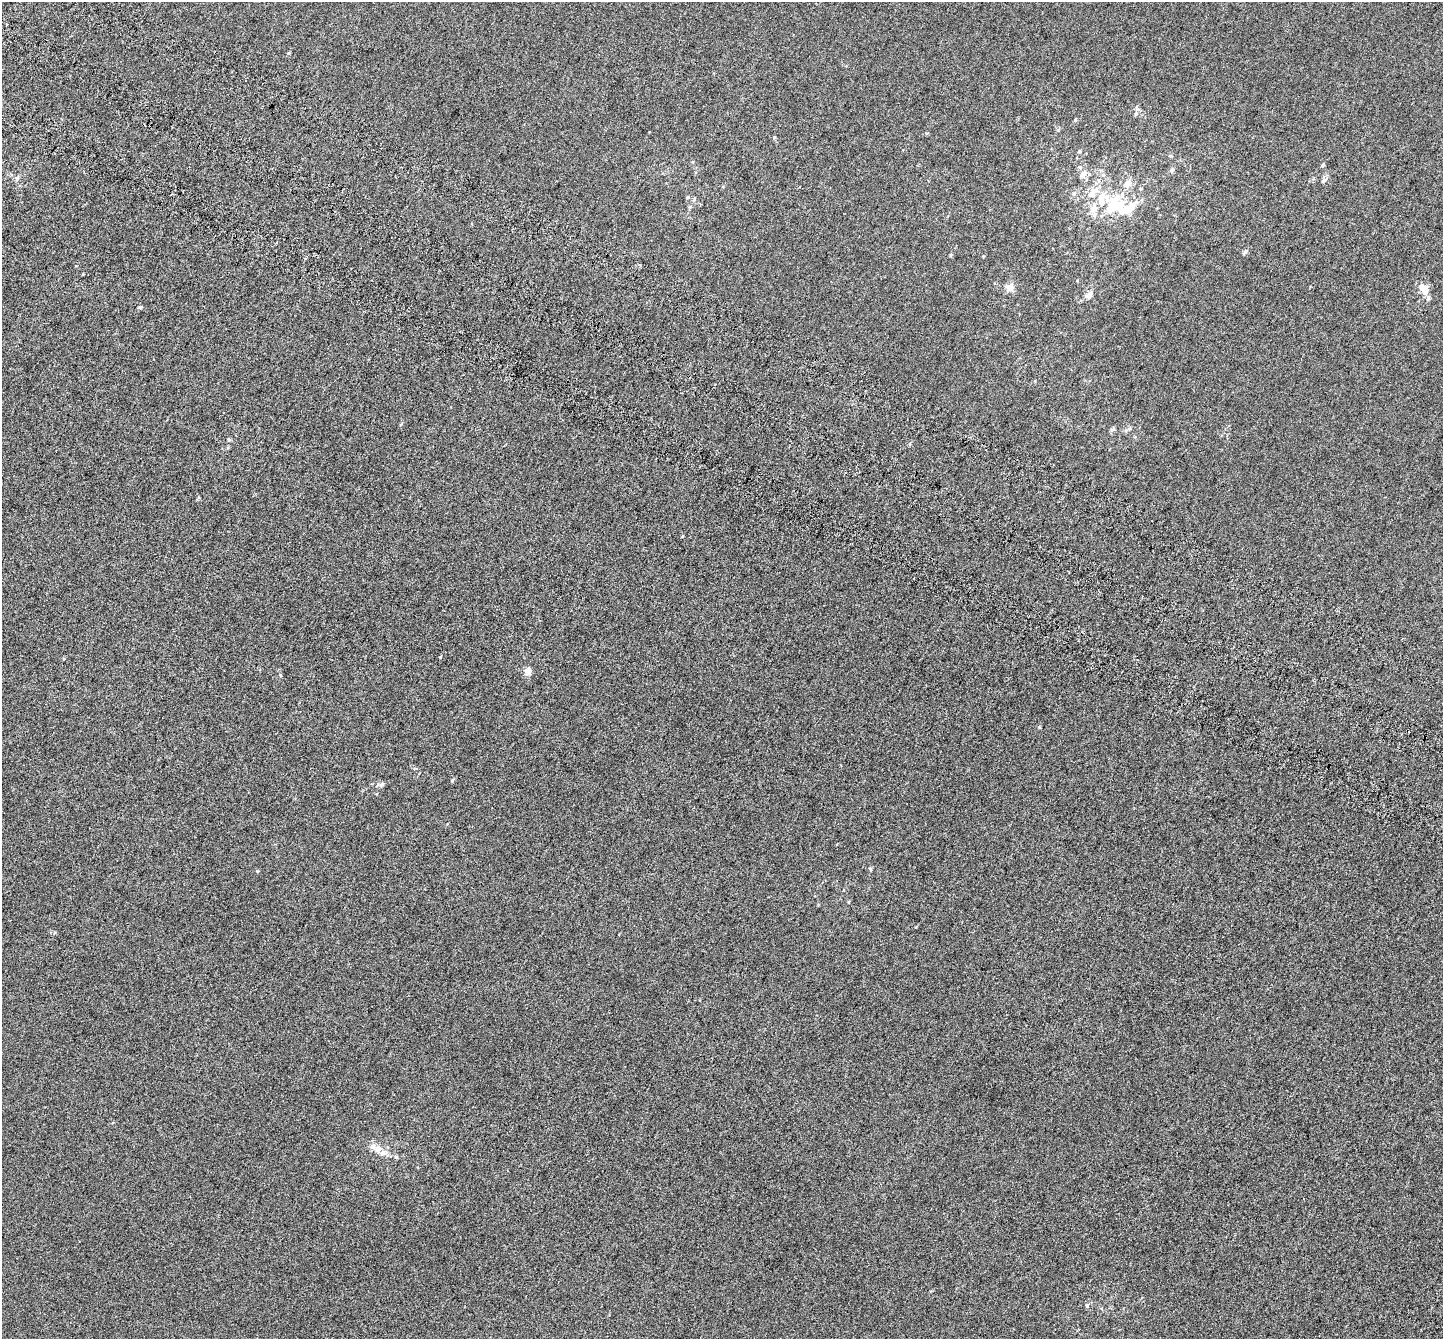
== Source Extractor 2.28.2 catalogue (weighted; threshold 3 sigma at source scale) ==
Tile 11 of 4 x 4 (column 3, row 3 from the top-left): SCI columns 3000-4440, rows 1732-3068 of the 5974 x 6071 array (HDU 1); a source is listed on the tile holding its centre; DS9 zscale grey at full resolution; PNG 1445 x 1341 px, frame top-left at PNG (2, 2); no overlay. Shown black and unused: <1% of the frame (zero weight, under 3 of 6 exposures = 6% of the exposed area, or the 3 px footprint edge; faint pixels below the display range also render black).
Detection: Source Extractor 2.28.2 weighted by HDU 2 'WHT'; one run over the whole footprint, this tile lists its part. Background 0.00107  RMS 0.0049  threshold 0.02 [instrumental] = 3 sigma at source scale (4.09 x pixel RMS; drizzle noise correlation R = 1.36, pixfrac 0.8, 0.0396/0.0396 arcsec/px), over >= 5 px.
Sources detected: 35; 1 inside a brighter object's white glare — not listed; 6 inside a brighter listed object's ellipse — not listed separately; the other 28 listed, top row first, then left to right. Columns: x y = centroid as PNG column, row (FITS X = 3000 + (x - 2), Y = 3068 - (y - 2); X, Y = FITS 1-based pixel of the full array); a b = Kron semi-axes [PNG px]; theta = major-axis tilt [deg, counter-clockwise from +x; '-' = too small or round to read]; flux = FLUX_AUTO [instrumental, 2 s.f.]
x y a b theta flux
1136 113 7 4 59 0.81
1075 120 5 3 - 0.43
1080 151 6 4 71 0.47
1323 165 5 4 - 0.73
1080 167 5 5 - 0.67
1172 170 6 6 - 0.86
1083 174 10 7 49 2.3
1324 180 8 5 49 1.1
1094 192 17 10 43 5.1
1074 193 7 4 44 0.79
688 197 5 4 - 0.59
1115 206 35 24 36 21
1245 252 7 5 38 0.9
951 255 6 3 46 0.46
1010 287 11 9 33 2.9
1424 289 14 9 -58 4.8
1089 295 11 8 32 2.1
140 307 5 5 - 0.55
1112 429 7 4 9 0.71
229 439 6 3 -44 0.49
440 657 4 2 - 0.3
528 671 7 6 - 3.2
452 780 5 4 - 0.55
382 784 8 6 19 1
871 869 6 3 -70 0.43
257 871 5 3 - 0.35
378 1149 13 11 3 3.7
1087 1305 6 5 - 0.7
Unlisted compact peaks at least as high as the median listed source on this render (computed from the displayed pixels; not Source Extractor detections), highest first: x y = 774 137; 280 675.